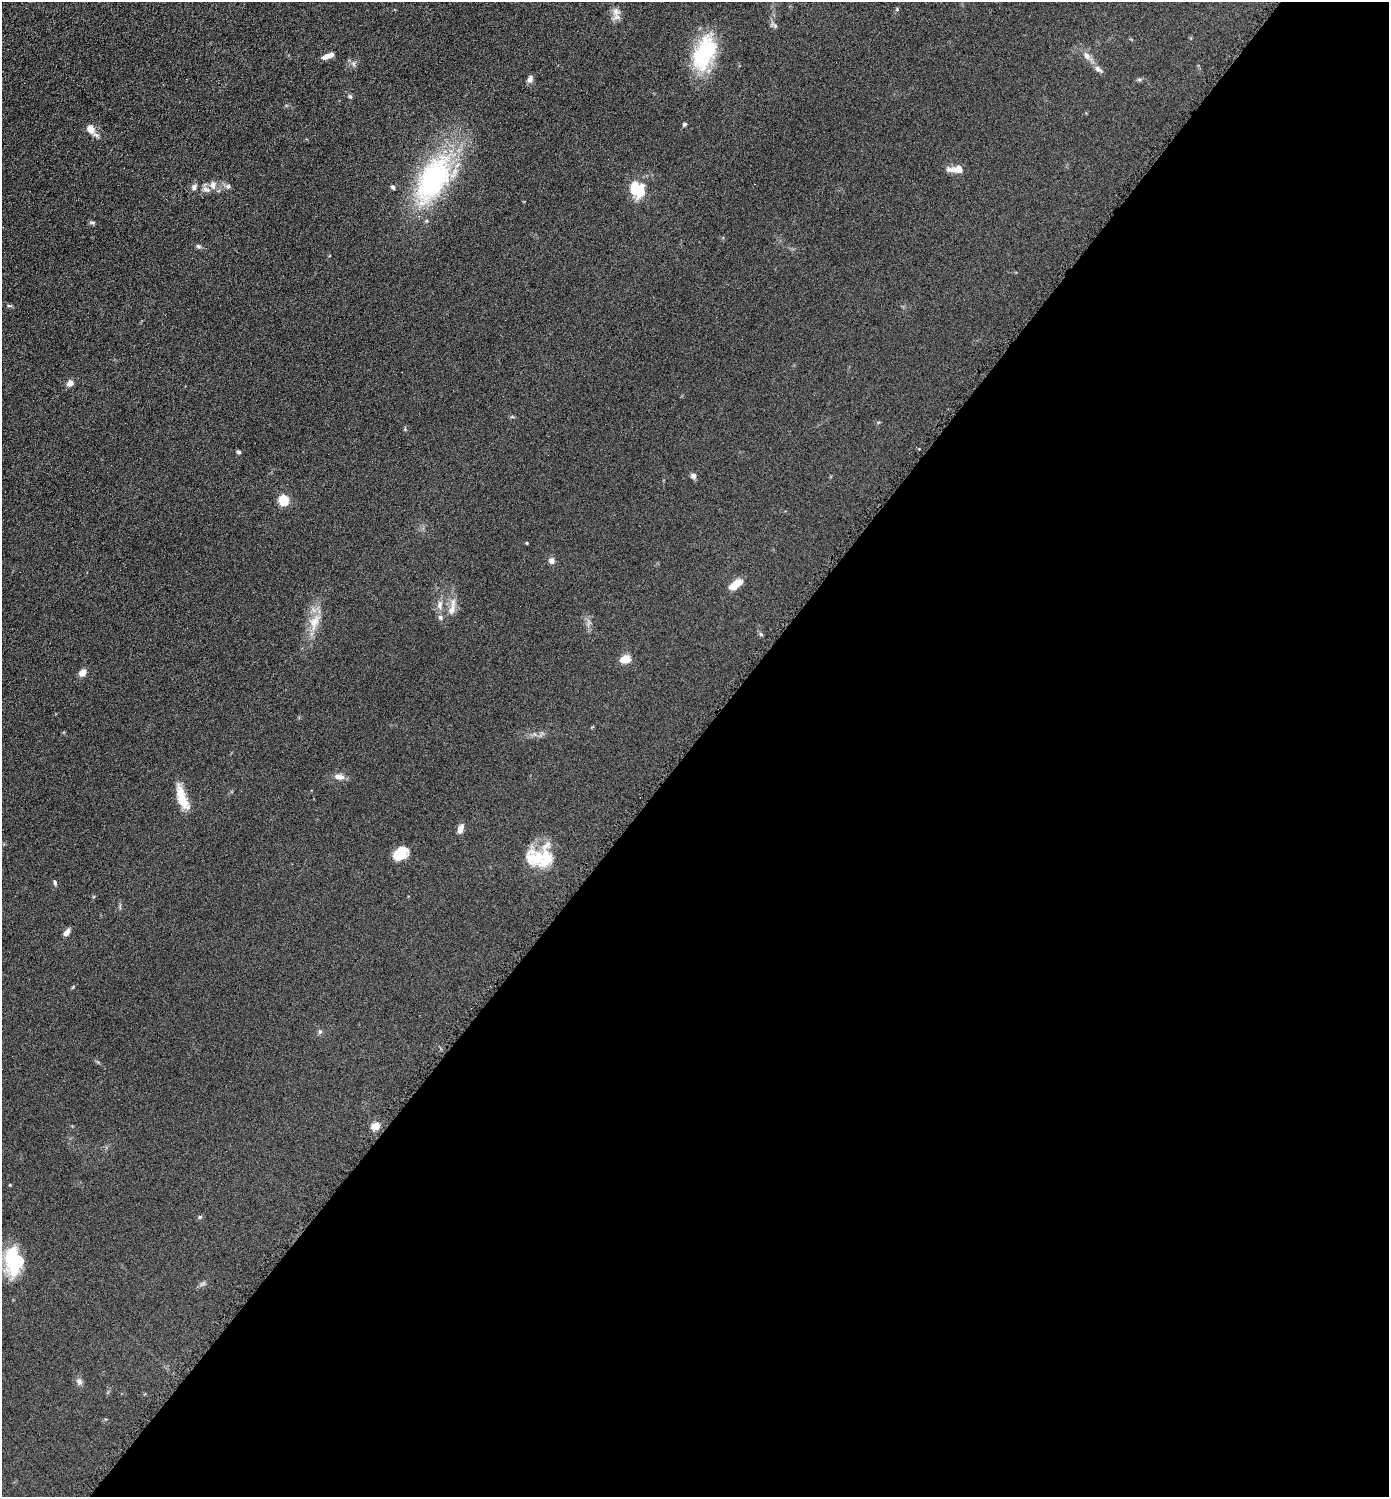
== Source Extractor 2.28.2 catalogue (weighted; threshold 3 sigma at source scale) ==
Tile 12 of 4 x 4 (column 4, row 3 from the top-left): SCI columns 4312-5698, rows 1502-2996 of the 5993 x 5990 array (HDU 1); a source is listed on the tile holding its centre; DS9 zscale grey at full resolution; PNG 1391 x 1499 px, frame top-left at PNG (2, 2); no overlay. Shown black and unused: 51% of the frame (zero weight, under 4 of 8 exposures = <1% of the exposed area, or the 3 px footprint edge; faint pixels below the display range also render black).
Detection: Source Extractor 2.28.2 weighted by HDU 2 'WHT'; one run over the whole footprint, this tile lists its part. Background 0.0898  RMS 0.0077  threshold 0.0314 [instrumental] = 3 sigma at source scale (4.09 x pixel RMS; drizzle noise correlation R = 1.36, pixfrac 0.8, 0.05/0.05 arcsec/px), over >= 5 px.
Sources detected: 58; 1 too faint to see at this stretch — not listed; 9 inside a brighter listed object's ellipse — not listed separately; the other 48 listed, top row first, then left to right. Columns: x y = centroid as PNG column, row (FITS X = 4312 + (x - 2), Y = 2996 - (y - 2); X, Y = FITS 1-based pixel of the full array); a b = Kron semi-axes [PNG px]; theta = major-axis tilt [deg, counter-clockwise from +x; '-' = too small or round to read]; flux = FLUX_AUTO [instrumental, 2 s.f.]
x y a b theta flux
897 9 5 5 - 0.97
616 11 13 11 -70 4.8
774 25 13 5 -33 1.8
704 53 44 23 69 49
326 56 11 6 23 4.3
1086 56 12 8 -51 4.3
353 64 7 4 -89 1.4
1098 69 14 6 -37 3
530 79 10 6 63 2.5
1139 80 6 4 -1 1.1
350 96 7 4 -61 1.2
684 124 5 4 - 1.1
91 129 13 11 -60 5.9
957 169 17 6 1 8
433 179 72 35 61 110
213 185 12 8 -76 3.8
228 186 7 6 - 1.8
194 187 8 7 - 2.2
637 189 18 14 -50 21
92 223 9 4 -5 1.3
198 246 7 5 -17 1.4
9 306 7 3 -8 1
70 383 9 7 25 3.2
239 452 5 5 - 1.2
694 476 7 6 - 2.4
284 500 5 5 - 47
527 543 4 3 - 0.57
552 560 7 7 - 2.8
736 584 18 8 38 7.9
453 603 15 7 87 5
440 605 12 7 87 4
440 617 8 7 - 1.9
314 622 25 13 68 13
761 634 7 4 -45 0.98
624 659 11 7 10 8.9
82 673 9 7 46 4.3
339 777 13 7 -9 4.5
181 800 27 12 -53 11
460 829 11 6 73 4.3
399 855 20 11 25 11
538 858 33 24 -16 25
55 883 7 4 -80 1.1
67 933 8 5 52 3.7
320 1032 7 5 68 1.3
376 1126 5 4 - 24
200 1217 6 5 - 0.98
12 1260 37 16 -86 33
79 1381 9 7 -50 2.4